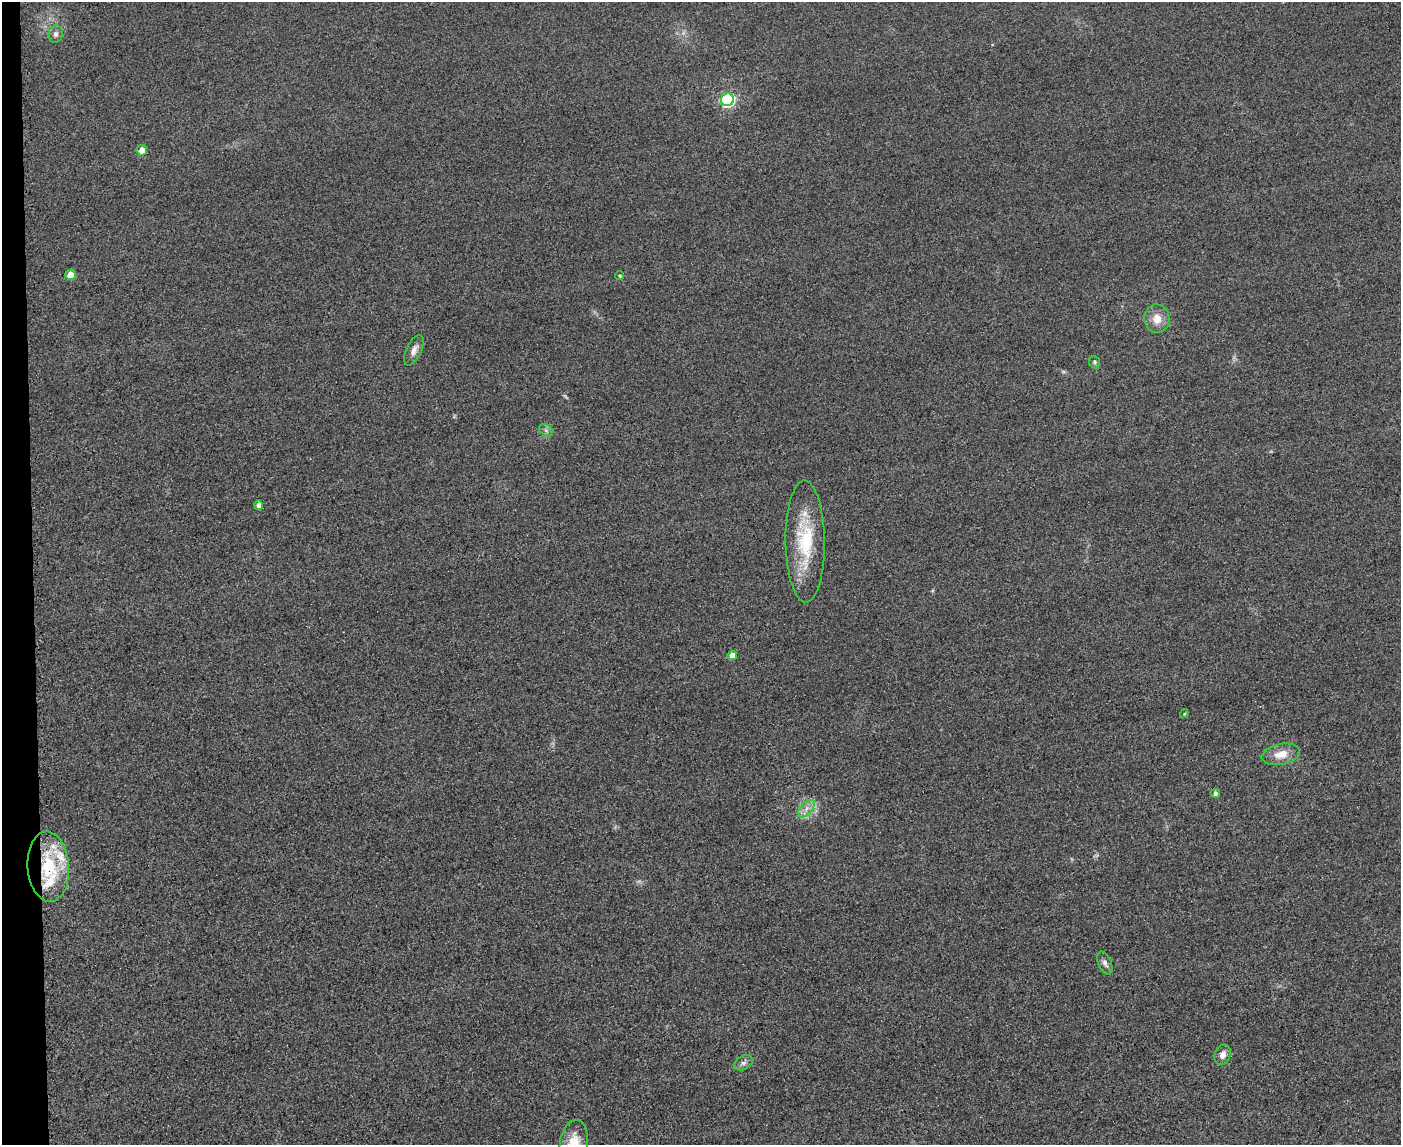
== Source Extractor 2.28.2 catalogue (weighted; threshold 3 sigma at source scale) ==
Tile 4 of 3 x 4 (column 1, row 2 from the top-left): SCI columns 253-1651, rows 2308-3450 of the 4592 x 4615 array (HDU 1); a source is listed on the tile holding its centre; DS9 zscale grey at full resolution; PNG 1403 x 1147 px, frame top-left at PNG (2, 2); each listed source drawn as its Kron ellipse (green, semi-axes under 4 px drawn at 4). Shown black and unused: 2% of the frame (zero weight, under 3 of 4 exposures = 3% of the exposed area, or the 3 px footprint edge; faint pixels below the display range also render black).
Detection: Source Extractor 2.28.2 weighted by HDU 2 'WHT'; one run over the whole footprint, this tile lists its part. Background 0.0674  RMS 0.017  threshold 0.0782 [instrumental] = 3 sigma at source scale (4.5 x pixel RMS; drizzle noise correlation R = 1.50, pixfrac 1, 0.05/0.05 arcsec/px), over >= 5 px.
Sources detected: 24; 1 too faint to see at this stretch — neither listed nor drawn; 2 inside a brighter listed object's ellipse — not listed separately; the other 21 listed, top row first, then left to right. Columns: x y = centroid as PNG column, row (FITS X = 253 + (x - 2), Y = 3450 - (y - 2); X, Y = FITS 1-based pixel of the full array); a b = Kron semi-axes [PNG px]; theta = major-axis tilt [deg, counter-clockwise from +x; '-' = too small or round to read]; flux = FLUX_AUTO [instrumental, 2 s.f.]
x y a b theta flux
56 34 9 7 77 5.6
727 100 6 6 - 260
142 150 5 5 - 19
70 275 5 5 - 28
620 276 5 4 - 2.3
1157 319 14 12 -86 23
414 350 16 7 65 11
1095 362 6 5 - 3.3
546 430 7 5 -32 4.8
259 505 5 4 - 11
805 542 61 19 -89 110
732 655 5 4 - 19
1184 714 4 3 - 1.8
1281 754 19 10 11 26
1215 793 5 4 - 5.6
806 809 11 5 46 10
48 867 35 21 -86 110
1105 963 12 6 -67 7.1
1223 1055 10 7 66 11
743 1063 10 6 30 6.4
574 1142 23 14 81 42
Overlapping masked pixels (flux is a lower limit): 1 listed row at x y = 48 867
Isophote crosses this tile's border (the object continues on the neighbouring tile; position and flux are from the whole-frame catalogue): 1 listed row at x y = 574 1142